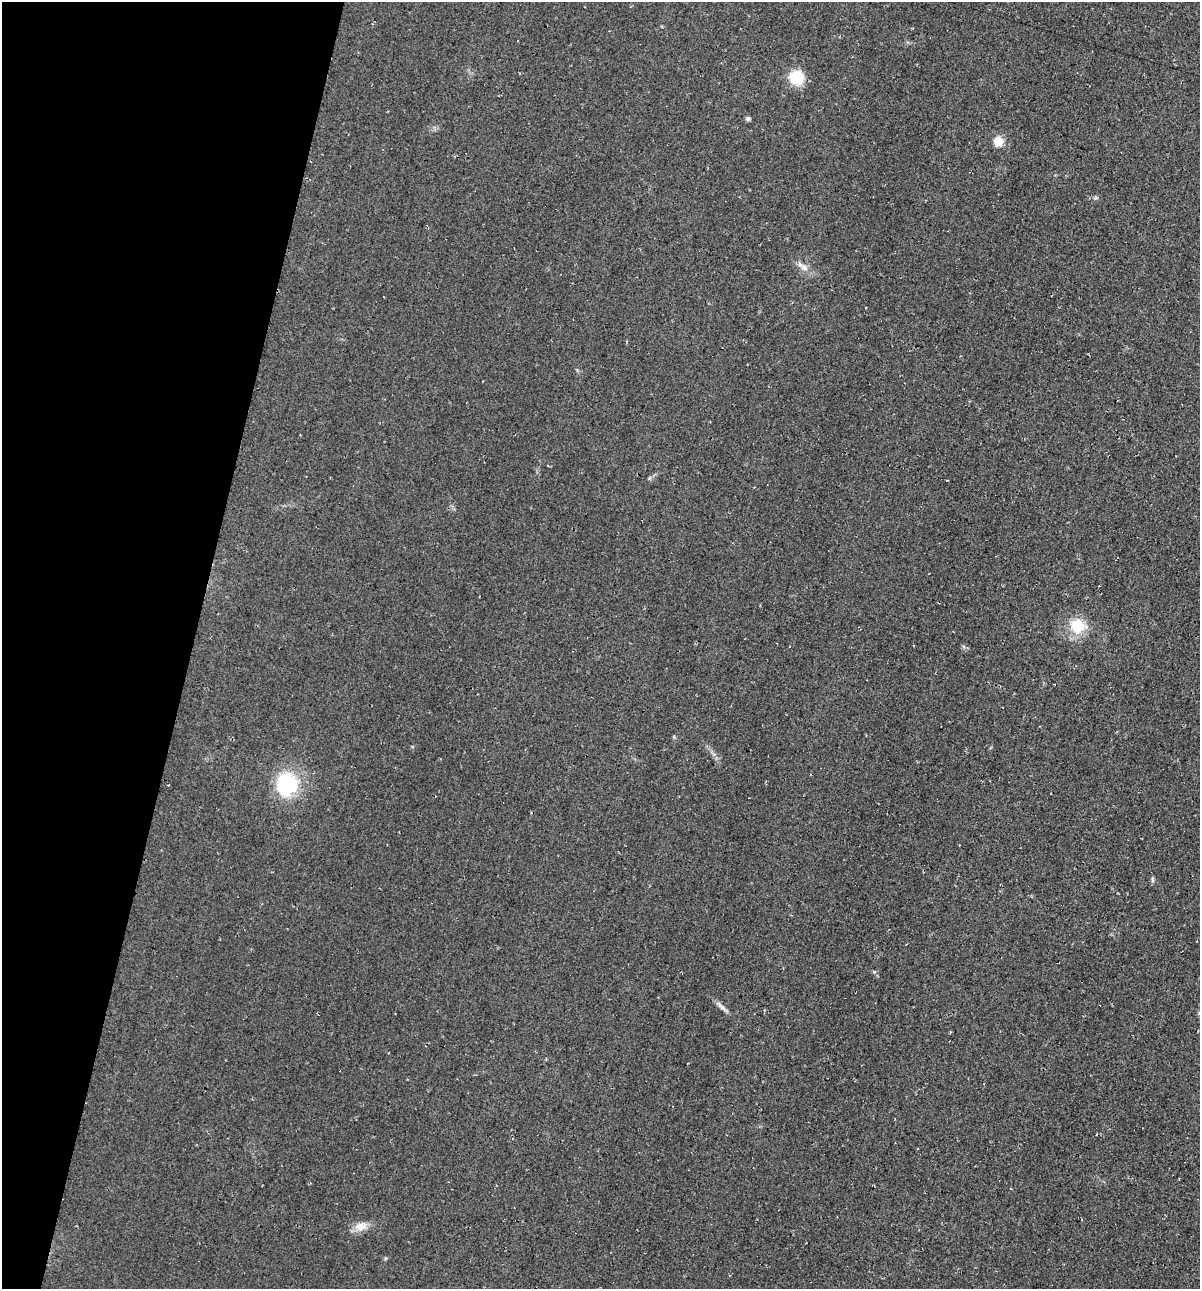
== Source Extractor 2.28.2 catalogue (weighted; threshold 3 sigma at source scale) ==
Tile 9 of 4 x 4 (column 1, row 3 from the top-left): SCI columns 122-1319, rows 1298-2584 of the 5225 x 5189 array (HDU 1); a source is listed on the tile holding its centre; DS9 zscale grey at full resolution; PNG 1202 x 1291 px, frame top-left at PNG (2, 2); no overlay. Shown black and unused: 16% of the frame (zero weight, under 2 of 3 exposures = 1% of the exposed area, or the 3 px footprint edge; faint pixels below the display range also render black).
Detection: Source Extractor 2.28.2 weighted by HDU 2 'WHT'; one run over the whole footprint, this tile lists its part. Background 0.0842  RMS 0.014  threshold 0.0626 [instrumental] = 3 sigma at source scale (4.5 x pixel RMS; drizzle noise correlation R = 1.50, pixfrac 1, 0.05/0.05 arcsec/px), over >= 5 px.
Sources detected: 14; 1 cosmic-ray / hot-pixel residue — not listed; the other 13 listed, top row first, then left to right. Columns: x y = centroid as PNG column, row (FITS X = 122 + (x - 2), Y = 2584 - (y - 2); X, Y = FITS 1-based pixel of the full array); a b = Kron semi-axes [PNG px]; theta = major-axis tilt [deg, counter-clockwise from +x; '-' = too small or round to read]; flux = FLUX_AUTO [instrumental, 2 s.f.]
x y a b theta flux
796 77 13 13 - 43
748 118 5 4 - 3.9
998 141 13 12 - 15
1095 198 7 5 12 2.5
804 267 14 9 -34 10
649 478 6 4 88 1.9
1077 626 20 17 -54 40
674 737 6 3 -73 1.5
287 784 31 28 88 87
1152 880 8 4 -89 2.5
874 972 5 3 - 1.6
722 1007 19 5 -42 6.7
361 1226 18 11 10 15